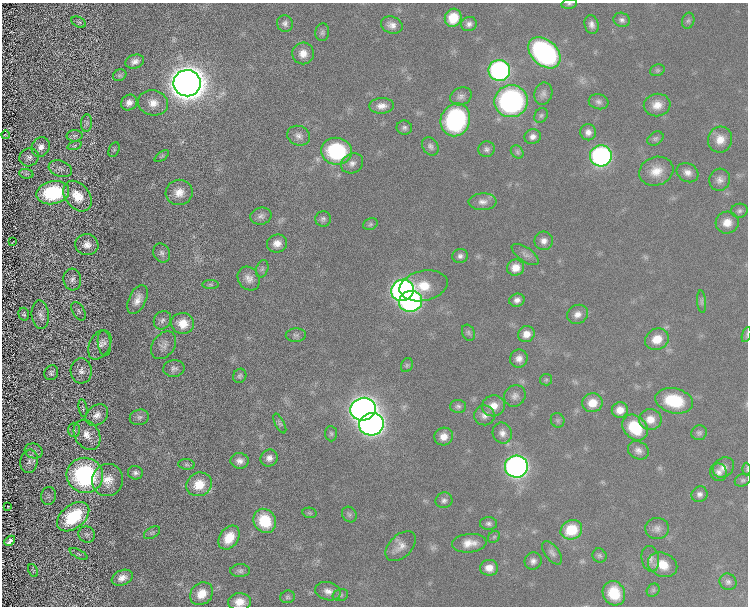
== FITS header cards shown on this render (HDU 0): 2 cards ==
NAXIS1  =                  746
NAXIS2  =                  604

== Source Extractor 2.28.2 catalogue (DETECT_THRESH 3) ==
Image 746 x 604 px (HDU 0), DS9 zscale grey, 1 PNG px = 1 image px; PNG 750 x 608 px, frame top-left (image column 1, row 604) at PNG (2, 3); each listed source drawn as its Kron ellipse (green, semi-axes under 4 px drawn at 4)
Background 3420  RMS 9.9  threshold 29.6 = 3 sigma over >= 5 px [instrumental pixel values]
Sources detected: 173; all 173 listed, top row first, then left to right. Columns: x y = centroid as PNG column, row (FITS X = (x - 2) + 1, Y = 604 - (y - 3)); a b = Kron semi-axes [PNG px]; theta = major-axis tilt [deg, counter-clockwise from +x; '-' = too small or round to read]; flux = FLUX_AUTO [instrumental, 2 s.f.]
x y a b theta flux
569 4 8 5 8 1.2e+03
453 18 9 8 - 1.5e+04
622 20 8 7 - 2.3e+03
688 21 8 6 73 1.5e+03
79 22 8 5 -25 1.2e+03
285 24 8 8 - 2.3e+03
469 24 8 7 - 2.6e+03
392 25 11 8 -19 4.0e+03
591 25 9 7 -74 3.2e+03
322 32 9 7 84 1.9e+03
303 53 11 10 - 6.6e+03
544 53 18 12 -42 1.4e+05
135 62 10 6 18 3.4e+03
499 70 11 10 - 1.4e+05
657 70 7 5 20 1.4e+03
120 75 7 5 29 1.3e+03
187 83 13 13 - 1.3e+06
543 94 11 9 72 3.2e+03
461 96 11 8 24 2.9e+03
511 101 17 16 - 1.3e+05
599 102 10 7 -12 2.3e+03
129 103 9 7 39 4.2e+03
153 103 15 12 -11 7.7e+03
657 105 13 11 8 7.5e+03
382 106 12 8 3 4.9e+03
541 115 8 6 54 1.5e+03
455 120 17 14 69 8.8e+04
87 123 8 5 84 1.5e+03
404 128 7 7 - 1.9e+03
588 132 8 8 - 3.7e+03
5 135 4 2 - 4.7e+02
75 136 8 5 3 1.7e+03
299 136 11 9 -22 3.7e+03
533 137 8 7 - 3.3e+03
655 139 9 6 32 1.7e+03
720 140 13 12 - 8.1e+03
75 146 7 3 19 9.8e+02
430 146 10 7 -58 2.3e+03
41 147 10 8 58 4.3e+03
487 149 8 7 - 2.1e+03
114 150 8 5 65 1.2e+03
336 151 15 13 -6 6.6e+04
517 152 7 5 -48 1.6e+03
162 156 8 4 35 1.1e+03
601 156 11 10 - 1.4e+05
29 157 10 9 - 3.2e+03
352 163 11 9 28 3.9e+03
60 169 12 8 -19 2.6e+03
656 171 17 14 19 1.0e+04
687 173 11 9 -29 4.4e+03
26 174 7 5 -7 1.2e+03
720 180 11 10 - 4.0e+03
179 192 13 12 - 7.8e+03
53 193 16 11 12 6.2e+04
77 196 17 12 -52 1.5e+04
483 202 14 8 2 3.9e+03
739 211 8 7 - 1.9e+03
261 216 11 8 13 3.0e+03
323 219 8 7 - 2.0e+03
727 223 11 11 - 7.3e+03
370 224 7 5 22 1.4e+03
544 241 9 9 - 3.9e+03
13 242 3 2 - 3.9e+02
277 243 10 9 - 5.7e+03
87 245 11 10 - 5.6e+03
162 253 10 8 -65 2.5e+03
525 254 16 7 -34 3.0e+03
460 256 8 7 - 2.4e+03
515 268 9 8 - 7.7e+03
262 269 9 6 71 1.8e+03
249 278 12 10 -53 5.0e+03
72 280 11 9 -85 3.2e+03
210 284 8 4 0 1.2e+03
424 286 24 15 13 1.7e+04
403 290 11 10 - 2.6e+05
138 299 15 8 65 6.3e+03
517 300 8 6 16 3.2e+03
411 301 12 10 14 1.5e+05
702 302 11 4 -85 1.8e+03
79 311 10 5 -59 1.8e+03
24 314 6 5 - 1.4e+03
577 314 11 9 30 4.6e+03
40 315 14 8 -84 3.8e+03
162 320 10 8 57 2.7e+03
183 323 11 10 - 1.0e+04
468 333 8 6 -67 1.7e+03
526 334 8 8 - 6.3e+03
747 334 8 3 71 1.1e+03
296 335 10 6 4 2.0e+03
657 339 12 10 24 1.1e+04
104 343 13 6 -84 2.4e+03
100 345 15 10 61 5.1e+03
164 345 15 11 54 4.0e+03
519 359 9 8 - 4.1e+03
407 365 7 5 64 1.2e+03
174 368 10 8 7 2.7e+03
81 371 12 10 -86 4.2e+03
51 373 7 6 - 2.0e+03
240 376 7 6 - 1.5e+03
546 380 6 5 - 1.2e+03
515 396 11 10 - 3.6e+03
674 401 19 12 -12 3.0e+04
592 403 10 9 - 1.0e+04
458 406 8 6 -1 1.8e+03
493 406 12 10 12 7.6e+03
83 408 9 4 -81 1.1e+03
363 409 13 11 16 5.3e+05
620 410 8 7 - 6.8e+03
97 415 12 9 39 5.2e+03
484 415 10 10 - 3.9e+03
139 417 10 7 12 2.4e+03
650 419 11 10 - 8.3e+03
558 420 7 6 - 1.5e+03
280 423 11 4 -62 1.4e+03
371 424 12 11 - 3.4e+05
635 427 14 11 -47 2.8e+04
74 430 7 6 - 1.5e+03
502 433 11 9 -66 4.0e+03
699 433 8 7 - 1.8e+03
331 434 8 6 -87 1.4e+03
87 435 16 12 -58 7.3e+03
444 437 9 8 - 5.9e+03
638 450 11 8 -28 3.4e+03
34 451 9 7 -17 2.5e+03
269 458 9 8 - 3.7e+03
29 461 12 8 79 3.1e+03
240 461 9 8 - 3.7e+03
186 464 8 5 -7 1.4e+03
516 467 11 11 - 2.7e+05
723 467 11 9 37 4.6e+03
747 469 6 4 90 9.0e+02
719 472 9 8 - 3.2e+03
135 473 7 6 - 2.2e+03
85 475 18 17 - 1.0e+05
107 480 16 15 - 1.0e+04
743 480 8 6 19 1.6e+03
199 484 13 11 27 1.4e+04
699 494 8 7 - 2.7e+03
48 496 9 7 79 1.4e+03
444 500 8 8 - 2.3e+03
8 507 3 2 - 4.8e+02
310 513 7 5 -10 1.1e+03
349 514 8 7 - 1.6e+03
73 517 18 11 38 4.1e+04
265 521 12 11 - 2.5e+04
488 523 8 6 -1 2.0e+03
657 528 12 10 2 3.8e+03
571 530 11 9 26 2.3e+04
152 533 9 5 30 1.3e+03
87 535 8 8 - 2.0e+03
494 537 6 5 - 1.2e+03
229 538 13 9 57 1.3e+04
10 541 6 3 42 1.0e+04
469 543 17 9 5 7.8e+03
401 546 18 11 44 6.1e+03
552 553 13 7 -53 2.8e+03
79 554 10 4 -27 1.4e+03
599 556 7 6 - 1.5e+03
650 559 13 8 -80 3.6e+03
533 561 9 8 - 3.1e+03
663 565 15 11 -23 1.1e+04
489 568 9 8 - 6.1e+03
33 571 7 4 -66 7.8e+02
240 571 10 6 2 2.0e+03
122 578 11 7 22 5.1e+03
728 582 9 8 - 2.4e+03
653 590 7 6 - 1.4e+03
328 591 13 9 -15 4.4e+03
614 593 12 11 - 1.7e+04
202 594 12 10 46 1.0e+04
340 595 8 6 14 1.5e+03
287 597 7 6 - 1.3e+03
240 602 11 8 2 7.1e+03
At the frame edge (FLAGS 8, measured only in part): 4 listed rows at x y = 569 4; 747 334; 747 469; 240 602